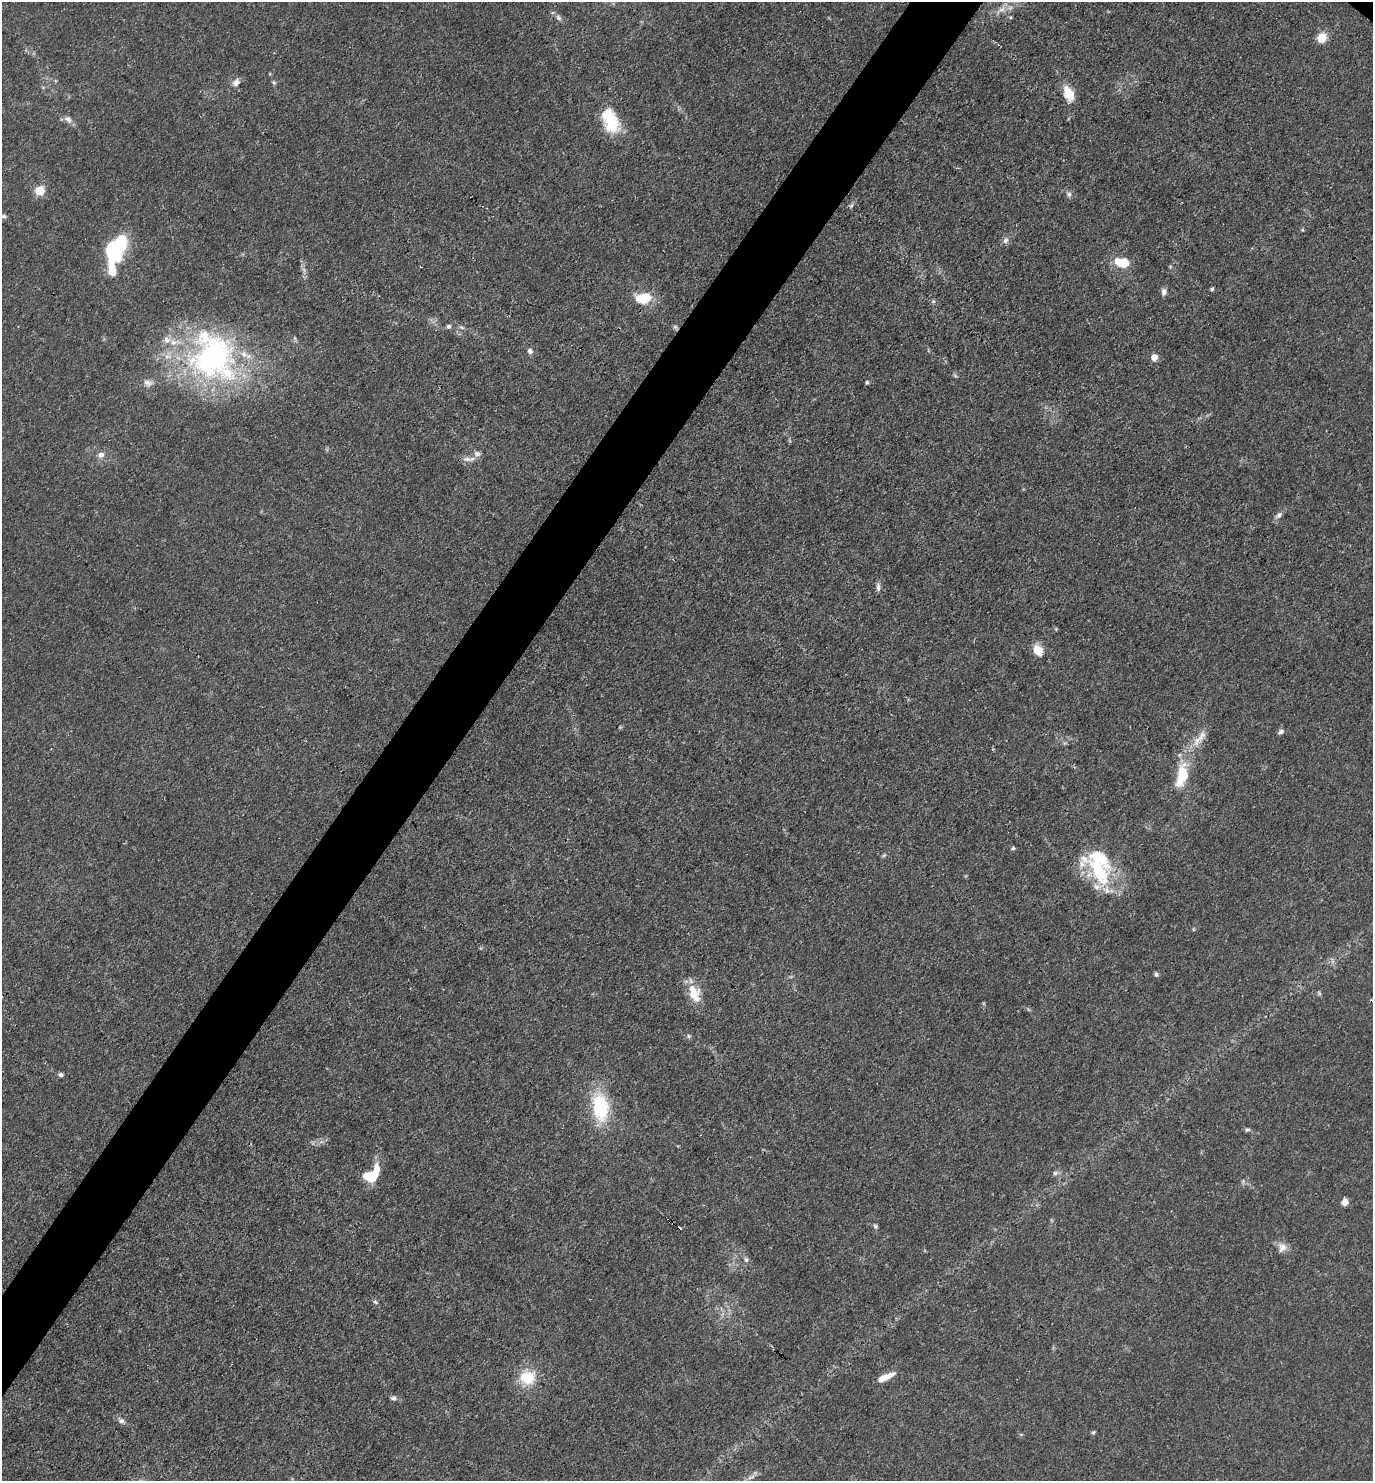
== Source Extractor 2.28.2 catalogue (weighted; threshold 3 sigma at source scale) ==
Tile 7 of 4 x 4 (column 3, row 2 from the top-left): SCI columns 3034-4404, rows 2961-4439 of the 5925 x 5919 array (HDU 1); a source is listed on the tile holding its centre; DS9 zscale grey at full resolution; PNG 1375 x 1483 px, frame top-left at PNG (2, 2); no overlay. Shown black and unused: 5% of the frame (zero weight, under 3 of 4 exposures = <1% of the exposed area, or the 3 px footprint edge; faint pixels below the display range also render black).
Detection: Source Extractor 2.28.2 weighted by HDU 2 'WHT'; one run over the whole footprint, this tile lists its part. Background 0.0243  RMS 0.0028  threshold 0.0126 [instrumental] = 3 sigma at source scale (4.5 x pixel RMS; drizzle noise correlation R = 1.50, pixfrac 1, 0.05/0.05 arcsec/px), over >= 5 px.
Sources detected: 70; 1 too faint to see at this stretch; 1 cosmic-ray / hot-pixel residue — not listed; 9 inside a brighter listed object's ellipse — not listed separately; the other 59 listed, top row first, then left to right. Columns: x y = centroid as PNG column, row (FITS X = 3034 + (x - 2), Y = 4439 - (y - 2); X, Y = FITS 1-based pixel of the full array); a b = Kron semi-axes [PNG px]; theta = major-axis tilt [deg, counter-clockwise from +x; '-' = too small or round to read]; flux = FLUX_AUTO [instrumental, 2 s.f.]
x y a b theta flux
558 17 10 6 -61 0.88
1322 38 10 8 60 4.6
236 82 11 8 65 1.5
274 82 7 5 -68 0.48
1069 93 15 9 -63 6.1
68 119 11 8 -36 1.4
610 120 31 17 -65 12
39 190 5 5 - 17
1069 194 8 6 -60 0.86
851 206 6 4 20 0.48
3 216 7 6 - 0.66
1005 240 10 6 53 1
121 241 13 9 -88 13
113 252 15 9 -66 20
1122 262 15 10 -10 7
112 268 22 9 -80 5.7
1212 289 5 4 - 0.41
1164 292 9 6 83 1.1
643 298 14 9 10 10
449 326 6 6 - 0.75
675 327 6 6 - 0.55
530 351 7 6 - 1
213 357 67 56 52 67
1154 357 5 5 - 4.2
867 382 6 4 -89 0.38
148 383 13 7 -14 1.5
477 454 8 7 - 1.3
101 455 8 7 - 1.5
467 459 15 6 -6 1.6
1279 515 12 6 42 1.1
878 587 13 5 -90 0.96
1038 651 12 9 -56 4.4
1281 732 8 6 30 0.73
1201 736 17 9 56 2.9
1182 775 26 12 77 11
1013 848 5 5 - 0.43
884 855 6 4 44 0.41
1099 870 53 21 -51 20
1193 929 6 3 -72 0.28
1156 974 6 6 - 0.58
1319 993 6 4 -46 0.43
693 994 23 15 -84 5.8
689 1036 5 5 - 0.47
61 1075 6 5 - 0.63
600 1107 29 16 -82 19
1247 1130 7 6 - 0.57
1055 1173 8 6 16 0.76
372 1175 19 11 42 10
1345 1202 6 6 - 2.3
875 1226 6 5 - 0.51
1282 1247 14 11 73 2.1
746 1260 8 6 -75 0.75
375 1302 7 4 -44 0.5
527 1378 19 17 6 8.2
883 1378 17 6 27 3.5
394 1398 8 6 0 0.77
121 1421 8 6 -11 1
1093 1432 6 4 66 0.42
751 1477 13 3 20 0.96